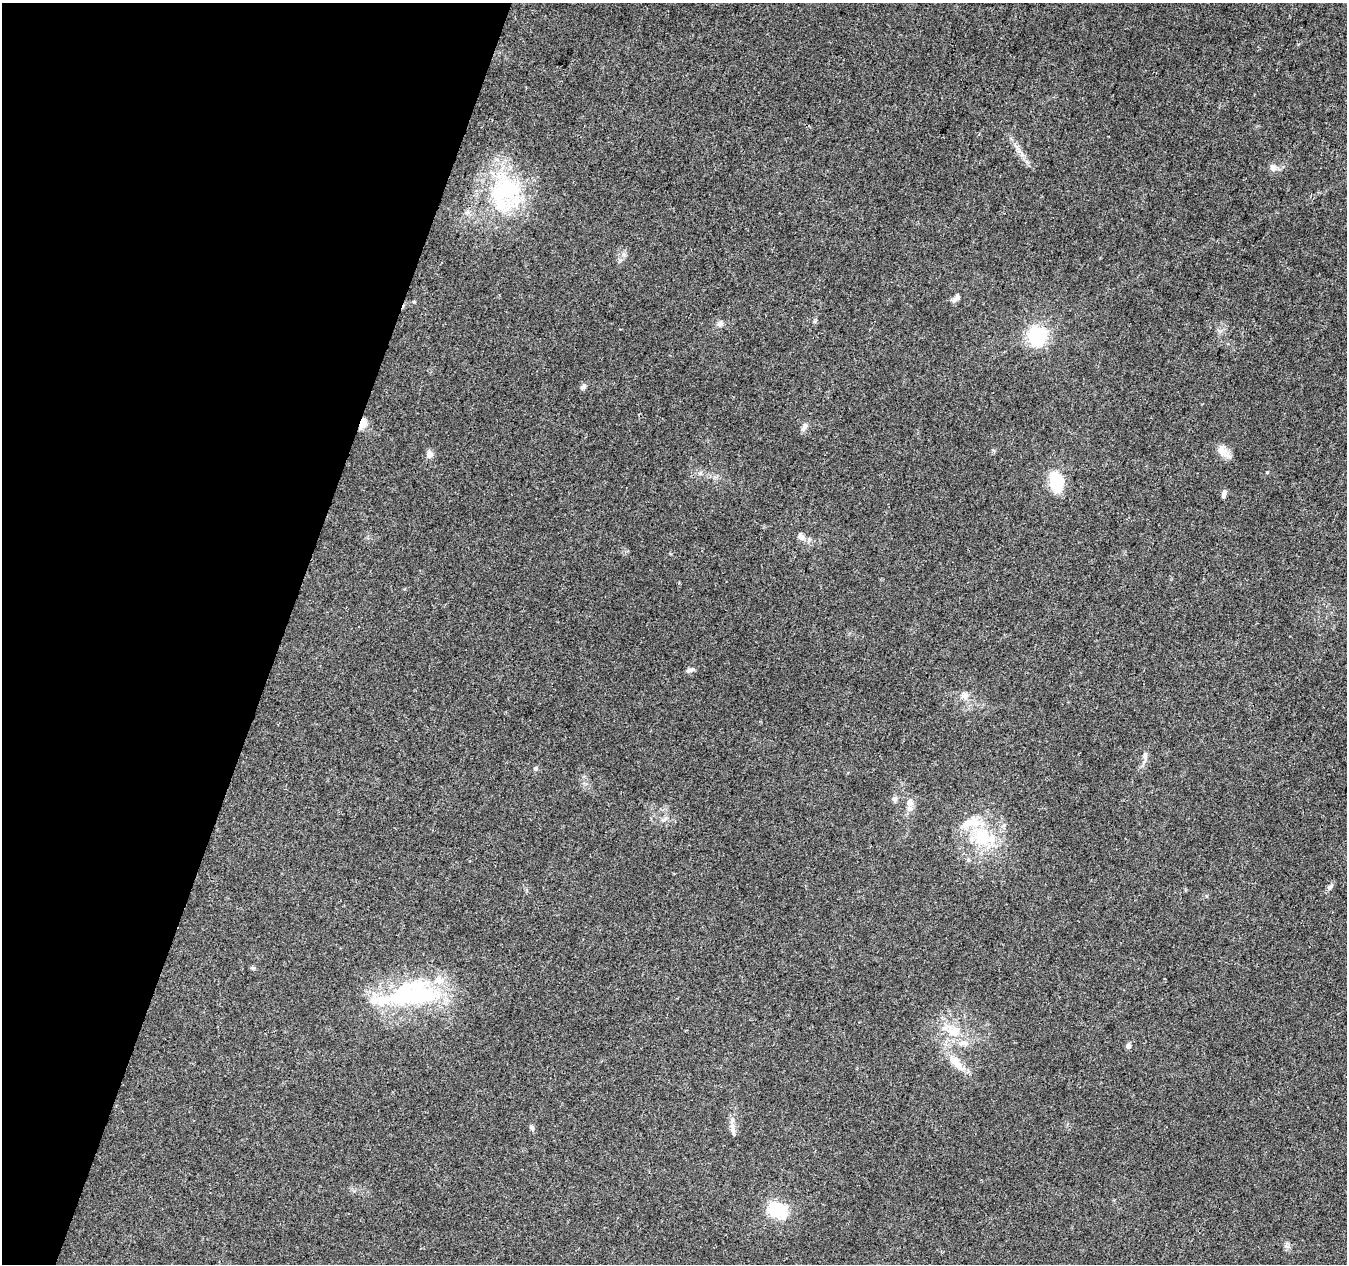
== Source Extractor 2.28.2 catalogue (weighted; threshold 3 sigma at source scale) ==
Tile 9 of 4 x 4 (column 1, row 3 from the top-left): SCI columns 7-1351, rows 1541-2802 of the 5386 x 5539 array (HDU 1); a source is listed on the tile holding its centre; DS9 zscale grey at full resolution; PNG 1349 x 1266 px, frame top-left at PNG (2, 3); no overlay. Shown black and unused: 21% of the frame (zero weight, under 3 of 4 exposures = <1% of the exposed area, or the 3 px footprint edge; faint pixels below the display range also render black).
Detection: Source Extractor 2.28.2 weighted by HDU 2 'WHT'; one run over the whole footprint, this tile lists its part. Background 0.0487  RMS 0.0044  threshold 0.0198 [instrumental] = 3 sigma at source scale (4.5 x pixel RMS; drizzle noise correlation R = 1.50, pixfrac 1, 0.0396/0.0396 arcsec/px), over >= 5 px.
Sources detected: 39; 1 inside a brighter object's white glare — not listed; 6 inside a brighter listed object's ellipse — not listed separately; the other 32 listed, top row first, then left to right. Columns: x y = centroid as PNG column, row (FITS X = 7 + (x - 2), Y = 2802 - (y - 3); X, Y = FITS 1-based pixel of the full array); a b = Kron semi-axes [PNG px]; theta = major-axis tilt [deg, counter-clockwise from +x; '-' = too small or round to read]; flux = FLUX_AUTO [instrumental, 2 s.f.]
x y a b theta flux
1022 155 7 5 -47 1.4
1273 167 10 9 - 2.2
505 190 53 43 -54 49
957 296 9 7 -72 1.4
414 302 5 3 - 0.39
720 324 8 7 - 1.4
1038 336 7 7 - 160
583 387 10 5 38 1.1
363 422 14 7 68 3.2
804 427 12 6 52 1.7
1223 452 20 10 -41 4.3
429 454 12 9 -87 2
1267 472 5 3 - 0.35
1056 482 14 9 -80 25
1224 493 10 5 83 1.3
801 536 9 6 -47 2.3
688 670 10 6 10 1.3
965 696 10 8 82 2.2
1145 756 11 5 -80 1.5
535 768 6 4 -1 0.61
895 799 8 7 - 1.3
909 802 10 9 - 3
665 819 11 3 41 0.96
982 837 28 23 -60 22
1330 887 10 6 46 1.3
415 996 68 41 -2 59
954 1031 17 16 - 9.1
1128 1046 7 6 - 1.3
955 1062 28 11 -47 7.9
532 1128 7 5 -74 0.94
733 1130 11 6 -77 1.8
778 1210 31 21 -32 14
Overlapping masked pixels (flux is a lower limit): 1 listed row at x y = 363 422
Unlisted compact peaks at least as high as the median listed source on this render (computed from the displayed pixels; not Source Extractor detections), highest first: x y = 1027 162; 253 968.